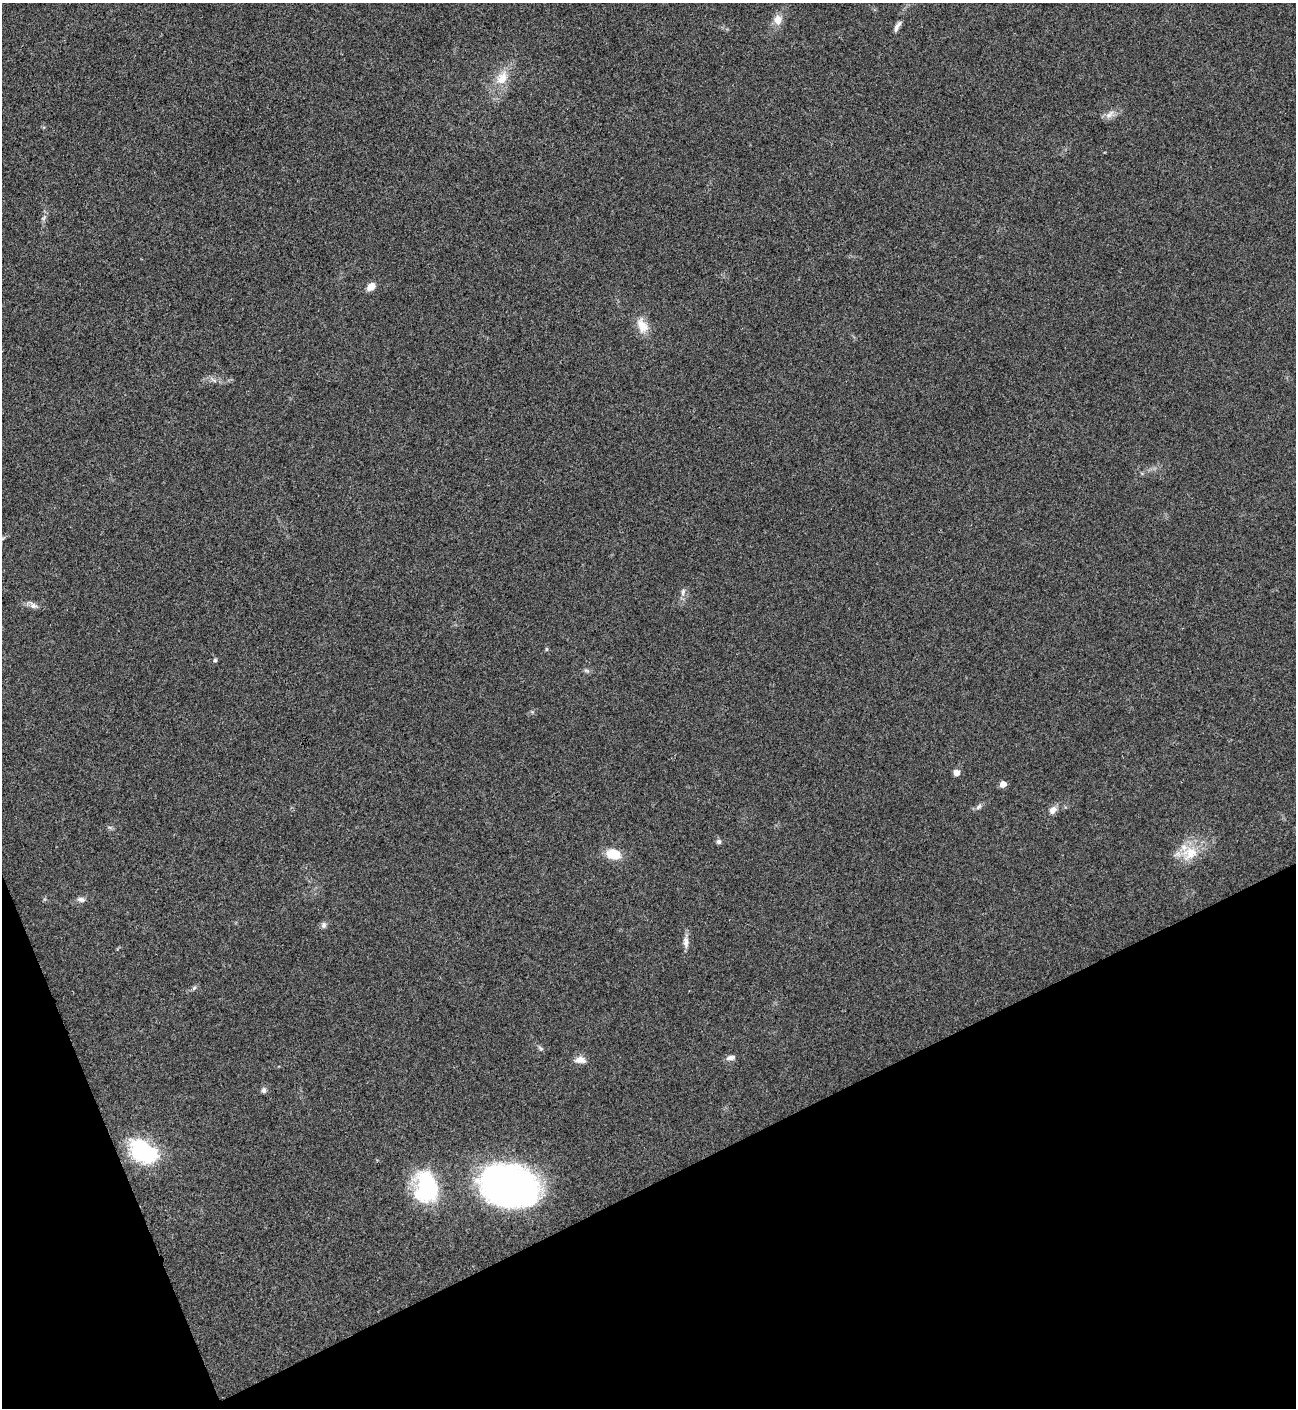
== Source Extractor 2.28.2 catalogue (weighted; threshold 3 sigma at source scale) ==
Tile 14 of 4 x 4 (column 2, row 4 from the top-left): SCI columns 1582-2875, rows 3-1408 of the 5619 x 5631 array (HDU 1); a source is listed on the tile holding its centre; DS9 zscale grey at full resolution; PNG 1298 x 1410 px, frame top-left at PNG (2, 3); no overlay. Shown black and unused: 20% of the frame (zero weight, under 3 of 4 exposures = <1% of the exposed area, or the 3 px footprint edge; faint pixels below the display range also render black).
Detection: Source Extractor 2.28.2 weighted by HDU 2 'WHT'; one run over the whole footprint, this tile lists its part. Background 0.0201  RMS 0.0039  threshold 0.0176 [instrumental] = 3 sigma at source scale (4.5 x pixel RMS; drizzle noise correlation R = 1.50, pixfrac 1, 0.05/0.05 arcsec/px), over >= 5 px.
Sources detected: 33; all 33 listed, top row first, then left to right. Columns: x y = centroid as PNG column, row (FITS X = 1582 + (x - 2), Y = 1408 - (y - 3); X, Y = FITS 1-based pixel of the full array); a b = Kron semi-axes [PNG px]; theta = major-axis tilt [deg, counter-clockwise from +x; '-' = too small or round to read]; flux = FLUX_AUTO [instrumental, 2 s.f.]
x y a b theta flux
778 20 12 10 72 3.9
897 26 17 6 60 2
502 78 21 14 59 7.7
1109 114 16 7 44 2.4
44 218 8 5 33 0.87
371 287 9 7 43 3.7
642 325 24 14 -69 5.8
214 380 11 4 -29 1.2
2 539 9 5 25 0.9
683 592 11 6 78 1.5
33 605 11 8 -25 1.9
546 649 6 4 90 0.49
215 660 5 4 - 0.83
586 671 9 4 -9 0.87
957 773 5 5 - 3.1
1003 784 5 5 - 3.2
979 807 10 6 45 1.2
1053 810 11 8 47 2.5
110 827 7 4 -1 0.71
718 842 6 6 - 0.94
1190 853 26 19 26 11
613 854 15 11 -11 8.7
81 899 11 6 -8 1.5
324 925 9 7 77 1.2
686 942 16 7 -86 2.5
194 988 7 5 44 0.78
541 1048 8 5 -37 0.8
731 1058 12 6 11 1.7
580 1060 16 8 -3 2.9
264 1090 7 6 - 1.3
143 1152 33 22 -33 32
509 1186 56 38 -15 160
426 1187 35 26 -79 37
Isophote crosses this tile's border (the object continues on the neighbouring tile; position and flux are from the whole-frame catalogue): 1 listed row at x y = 2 539